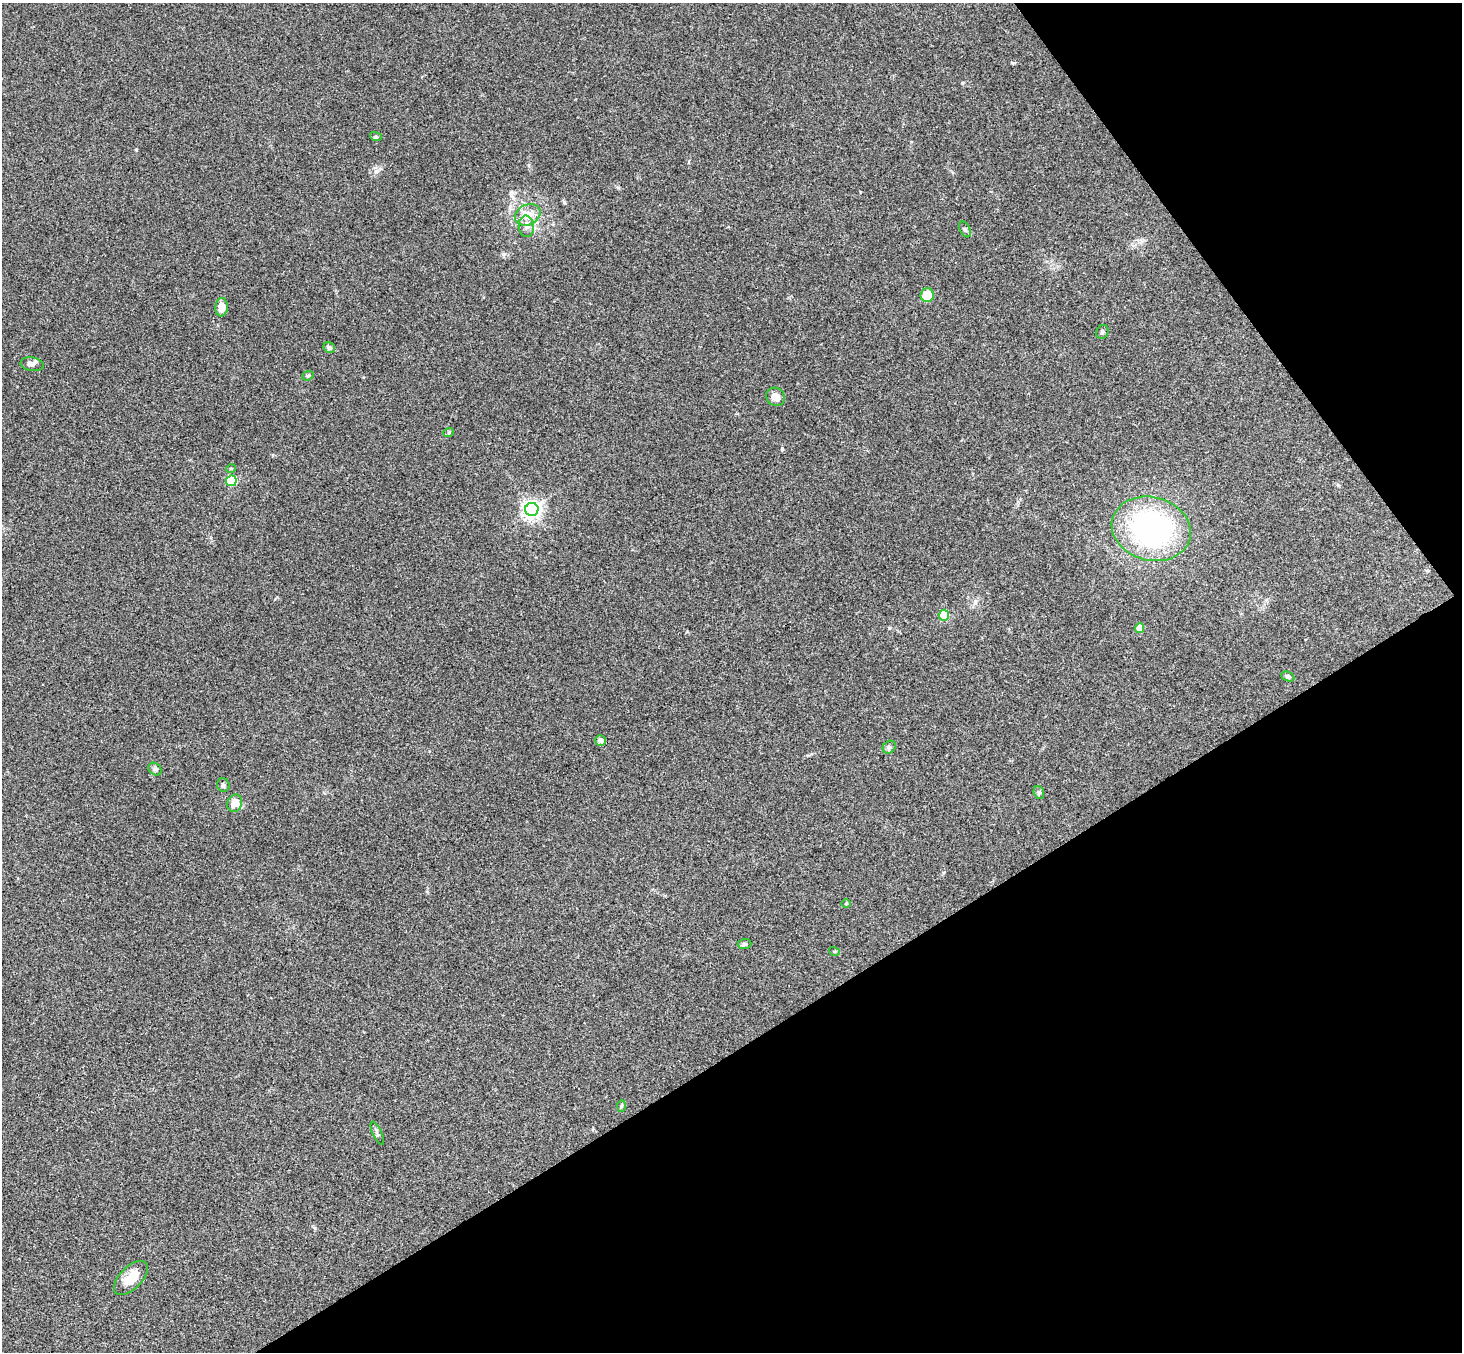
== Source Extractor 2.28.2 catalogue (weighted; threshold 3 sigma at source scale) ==
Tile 12 of 4 x 4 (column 4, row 3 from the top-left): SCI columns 4435-5894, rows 1682-3031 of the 5945 x 5927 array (HDU 1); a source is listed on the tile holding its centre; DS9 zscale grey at full resolution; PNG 1464 x 1354 px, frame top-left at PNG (2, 3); each listed source drawn as its Kron ellipse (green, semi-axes under 4 px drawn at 4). Shown black and unused: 30% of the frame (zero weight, under 3 of 4 exposures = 6% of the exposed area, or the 3 px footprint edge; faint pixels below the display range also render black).
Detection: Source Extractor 2.28.2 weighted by HDU 2 'WHT'; one run over the whole footprint, this tile lists its part. Background 0.215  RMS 0.0084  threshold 0.0377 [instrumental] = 3 sigma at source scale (4.5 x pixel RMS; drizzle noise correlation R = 1.50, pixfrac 1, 0.05/0.05 arcsec/px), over >= 5 px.
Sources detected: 32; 1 inside a brighter listed object's ellipse — not listed separately; the other 31 listed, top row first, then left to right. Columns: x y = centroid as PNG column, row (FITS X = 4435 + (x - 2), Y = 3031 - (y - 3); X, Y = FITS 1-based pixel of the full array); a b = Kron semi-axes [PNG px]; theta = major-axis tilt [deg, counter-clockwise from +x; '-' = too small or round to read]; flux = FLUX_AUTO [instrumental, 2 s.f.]
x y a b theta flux
376 137 6 4 -17 1.1
528 215 13 10 24 8.7
526 226 11 7 -86 4.4
965 229 8 5 -62 1.6
927 295 7 6 - 15
222 307 9 6 85 9.4
1102 332 7 6 - 1.8
329 348 6 5 - 1.9
32 364 11 7 -9 3
308 376 6 4 21 1.2
775 397 10 8 -43 6.4
449 432 5 3 - 1
231 468 5 3 - 0.8
231 481 5 5 - 57
532 509 6 6 - 380
1151 529 40 31 -15 170
944 615 5 5 - 44
1140 628 5 4 - 13
1288 676 7 4 -22 1.6
600 740 5 5 - 3.7
889 747 7 5 45 1.8
155 769 7 5 -42 1.8
223 785 7 6 - 2.1
1039 792 6 5 - 1.6
235 803 9 7 71 8.6
846 903 5 3 - 0.77
744 944 7 5 3 1.5
834 951 5 3 - 0.82
622 1106 6 4 88 1
377 1133 13 4 -66 2.2
131 1278 21 11 45 16
Unlisted compact peaks at least as high as the median listed source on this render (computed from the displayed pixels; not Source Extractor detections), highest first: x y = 782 449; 136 150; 376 171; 511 195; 1012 63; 315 1228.